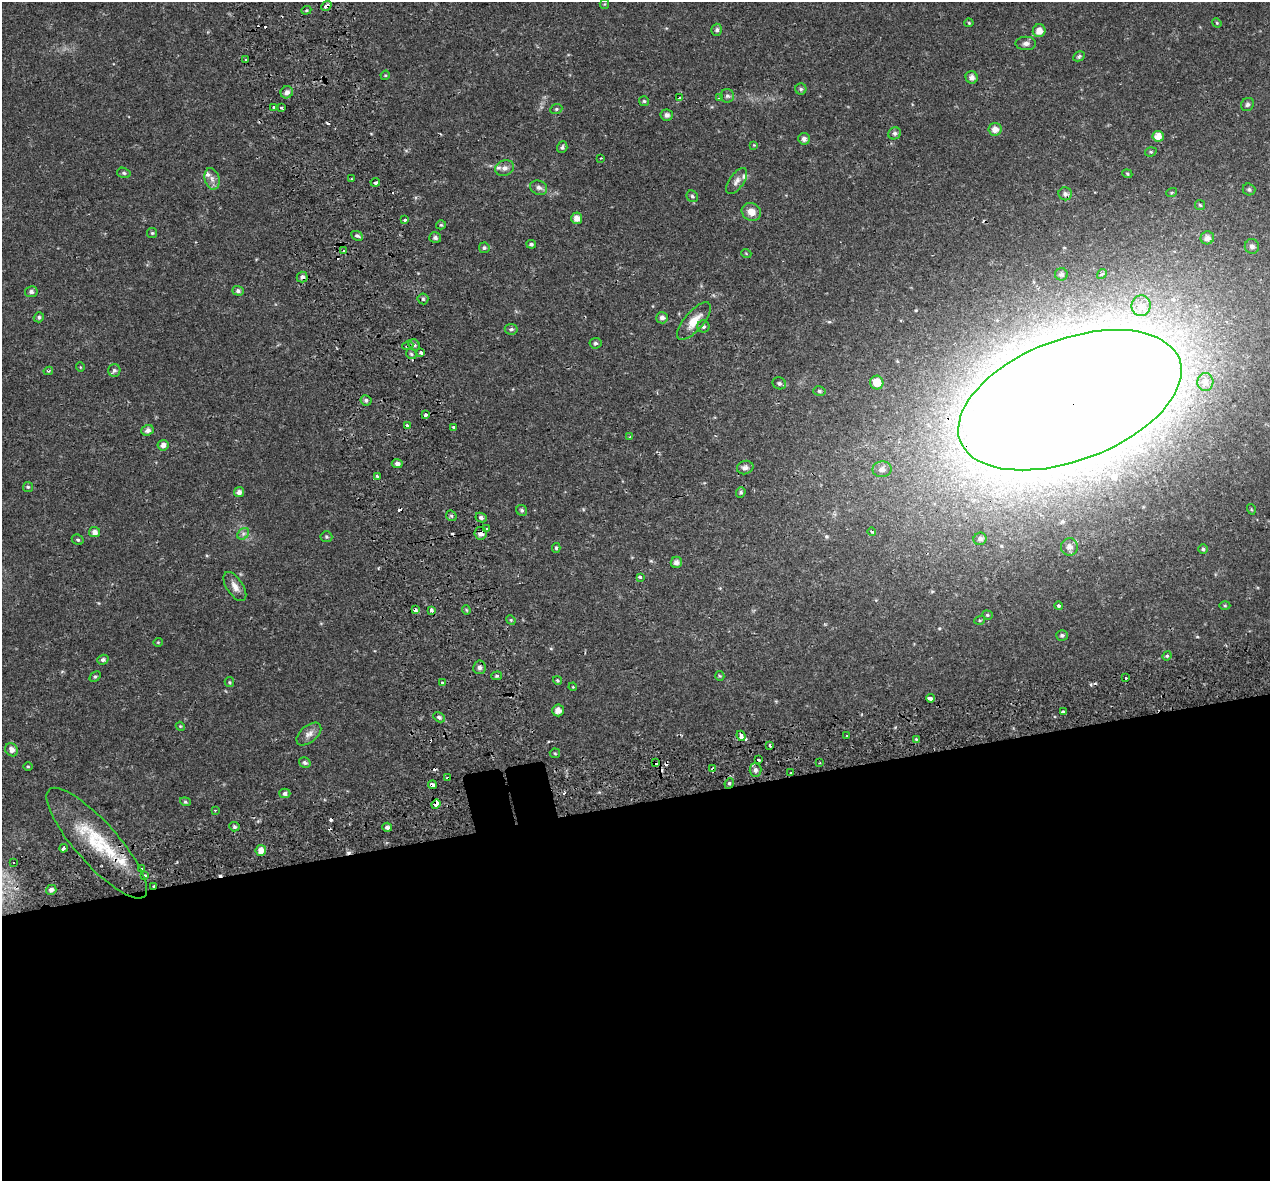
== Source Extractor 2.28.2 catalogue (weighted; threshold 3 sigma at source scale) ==
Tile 15 of 4 x 4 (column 3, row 4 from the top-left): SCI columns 2587-3854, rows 162-1340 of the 5174 x 4987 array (HDU 1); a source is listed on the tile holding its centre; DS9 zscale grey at full resolution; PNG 1272 x 1183 px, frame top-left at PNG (2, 2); each listed source drawn as its Kron ellipse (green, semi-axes under 4 px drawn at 4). Shown black and unused: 32% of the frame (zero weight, under 2 of 3 exposures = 5% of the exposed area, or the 3 px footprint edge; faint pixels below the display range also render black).
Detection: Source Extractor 2.28.2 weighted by HDU 2 'WHT'; one run over the whole footprint, this tile lists its part. Background 0.0266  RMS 0.0031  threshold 0.0138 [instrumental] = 3 sigma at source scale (4.5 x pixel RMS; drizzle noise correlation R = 1.50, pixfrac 1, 0.0396/0.0396 arcsec/px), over >= 5 px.
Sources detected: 192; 16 cosmic-ray / hot-pixel residue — neither listed nor drawn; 4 inside a brighter listed object's ellipse — not listed separately; the other 172 listed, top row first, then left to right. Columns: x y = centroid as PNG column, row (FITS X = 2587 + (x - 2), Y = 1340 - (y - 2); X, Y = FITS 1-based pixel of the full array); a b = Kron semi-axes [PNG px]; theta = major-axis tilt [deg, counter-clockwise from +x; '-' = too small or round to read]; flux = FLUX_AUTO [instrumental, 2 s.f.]
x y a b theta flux
604 4 5 4 - 0.32
326 6 6 3 39 5.6
306 10 5 4 - 0.42
969 23 4 4 - 0.32
1217 23 5 4 - 0.32
717 30 6 5 - 0.74
1039 31 6 6 - 2.4
1026 43 10 6 2 1.2
1079 56 6 5 - 0.66
246 59 3 3 - 1.5
385 75 5 4 - 0.36
972 77 6 6 - 1.2
801 89 5 5 - 0.62
287 92 6 6 - 1.3
727 96 7 6 - 0.85
680 98 4 3 - 0.98
719 98 4 3 - 0.4
644 101 5 5 - 0.44
1247 104 7 6 - 0.79
274 107 3 3 - 1.5
281 107 3 3 - 0.42
556 109 6 5 - 0.5
667 115 6 5 - 1.1
995 129 6 6 - 2
895 133 6 6 - 0.71
1158 136 5 5 - 2.8
804 139 6 6 - 1.1
754 145 4 4 - 0.29
562 147 6 5 - 0.63
1151 152 6 4 18 0.43
601 158 3 3 - 0.35
505 168 9 7 21 1.4
124 173 7 5 -16 0.63
1127 174 5 4 - 0.36
212 179 11 7 -75 1.7
351 179 3 2 - 0.41
737 181 15 7 55 1.6
375 182 5 3 - 4.6
539 188 9 7 -25 1.2
1249 189 6 6 - 0.66
1172 192 5 3 - 0.37
1065 194 6 6 - 0.98
692 196 6 5 - 0.65
1200 205 5 5 - 0.42
751 212 10 8 -27 2.9
577 218 5 5 - 1.9
405 220 3 3 - 0.68
441 225 5 4 - 0.37
152 233 5 5 - 0.45
357 236 6 4 -26 0.75
435 238 6 5 - 0.8
1207 238 7 6 - 1.5
531 244 5 4 - 0.59
1252 246 7 7 - 1.2
484 248 5 5 - 0.61
343 250 3 3 - 1.2
746 253 5 3 - 0.27
1061 274 6 6 - 0.93
1102 274 5 4 - 0.5
302 277 5 5 - 1.1
238 291 5 5 - 0.74
31 292 6 5 - 0.96
423 299 5 5 - 0.59
1141 306 10 9 - 2.4
39 317 5 5 - 0.58
662 318 6 5 - 1.1
694 321 23 9 49 4.6
703 326 6 6 - 0.68
511 329 6 5 - 0.66
595 343 6 5 - 0.64
414 345 6 5 - 0.63
408 346 6 3 8 1.1
421 352 4 3 - 0.7
411 354 6 4 -46 0.49
80 367 5 3 - 0.23
114 370 6 6 - 0.76
48 371 5 4 - 0.43
877 382 7 6 - 4.4
1205 382 9 8 - 1.8
779 383 7 5 -26 0.72
819 391 6 5 - 0.57
366 400 5 5 - 0.71
1070 400 117 61 21 2600
426 415 4 3 - 4
407 425 4 3 - 0.45
454 427 3 3 - 2.3
148 430 6 5 - 1.3
630 437 4 3 - 0.32
163 445 5 5 - 1.4
397 463 5 4 - 1.1
745 467 8 6 13 1.3
882 469 9 8 - 1.7
377 476 3 3 - 0.98
28 487 5 5 - 0.46
239 492 5 5 - 1.2
741 492 5 4 - 0.6
1251 509 5 3 - 0.28
522 510 6 5 - 0.64
451 516 6 5 - 0.46
481 518 6 4 -27 0.86
487 529 3 3 - 0.44
872 531 4 3 - 0.72
94 532 5 5 - 1.7
481 533 6 6 - 1.4
243 534 7 5 46 0.79
326 537 6 5 - 0.53
980 539 6 6 - 0.97
78 540 6 5 - 0.53
1069 547 9 8 - 1.8
556 548 5 4 - 0.43
1203 549 4 4 - 0.47
676 562 5 5 - 1.3
640 577 3 3 - 1.2
235 586 16 8 -57 2.3
1225 605 5 3 - 0.34
1058 606 4 4 - 0.64
415 610 4 3 - 2.8
432 610 4 3 - 2.5
466 610 4 4 - 0.34
987 615 5 4 - 0.38
511 620 5 4 - 0.35
980 620 5 3 - 0.33
1062 635 6 5 - 0.69
158 642 4 4 - 0.29
1167 656 5 4 - 0.41
103 660 6 5 - 0.72
479 667 7 6 - 1.1
95 676 6 4 46 0.51
497 676 5 4 - 0.44
720 676 5 4 - 0.38
1126 678 3 3 - 0.99
557 680 4 4 - 0.39
229 682 5 4 - 0.38
442 683 3 3 - 0.65
573 687 4 3 - 0.25
930 698 4 3 - 2.8
558 710 6 6 - 1.8
1063 712 3 3 - 1.1
439 717 6 4 -29 0.66
180 726 4 3 - 0.29
309 734 14 8 40 1.9
847 735 3 3 - 1.3
741 736 5 4 - 2.2
916 739 4 4 - 0.34
770 746 3 3 - 0.88
12 750 7 6 - 1.5
555 753 5 4 - 0.38
758 760 3 3 - 0.66
305 762 6 4 -33 0.75
656 763 4 3 - 37
819 763 2 2 - 0.28
28 766 5 3 - 0.3
713 769 4 3 - 1.7
755 770 7 6 - 1
791 773 3 2 - 1.4
448 778 3 3 - 1.2
729 783 5 4 - 0.55
432 785 4 3 - 5.5
285 793 5 5 - 0.8
185 802 5 4 - 0.39
436 804 5 3 - 16
215 810 3 3 - 0.35
234 827 5 4 - 0.62
387 827 5 4 - 0.85
97 843 71 21 -48 21
63 848 4 3 - 3.2
261 850 5 5 - 2.4
14 862 3 2 - 0.43
141 868 3 3 - 0.88
145 875 3 3 - 1.2
153 886 3 2 - 0.5
51 890 5 5 - 1.2
Overlapping masked pixels (flux is a lower limit): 15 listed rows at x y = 326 6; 302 277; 408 346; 1070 400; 481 533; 415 610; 930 698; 741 736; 656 763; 713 769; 448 778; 432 785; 436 804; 97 843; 153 886